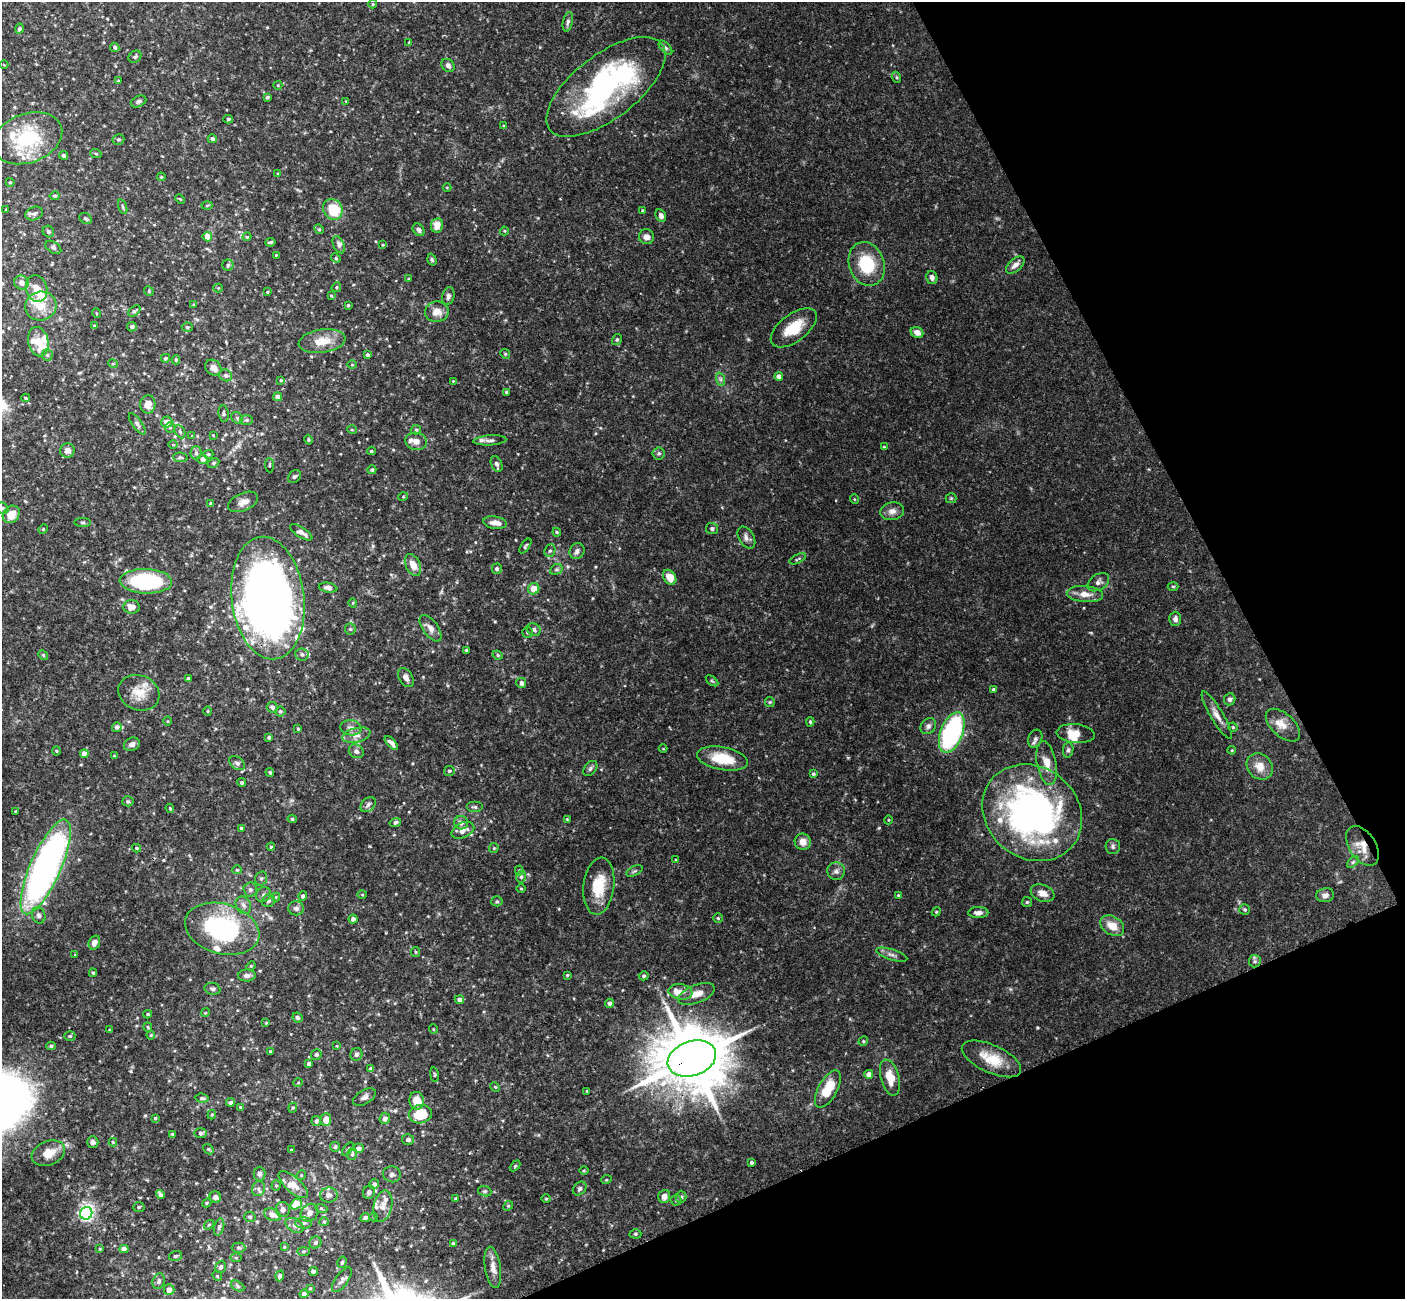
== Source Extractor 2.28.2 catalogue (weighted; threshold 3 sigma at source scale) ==
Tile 12 of 4 x 4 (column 4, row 3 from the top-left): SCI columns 4262-5664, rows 1479-2775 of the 5722 x 5686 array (HDU 1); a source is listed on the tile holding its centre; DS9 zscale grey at full resolution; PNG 1407 x 1301 px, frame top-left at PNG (2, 2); each listed source drawn as its Kron ellipse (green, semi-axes under 4 px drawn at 4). Shown black and unused: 22% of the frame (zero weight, under 3 of 4 exposures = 6% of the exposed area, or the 3 px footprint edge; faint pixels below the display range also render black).
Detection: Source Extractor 2.28.2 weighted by HDU 2 'WHT'; one run over the whole footprint, this tile lists its part. Background 0.125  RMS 0.0031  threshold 0.0139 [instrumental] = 3 sigma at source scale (4.5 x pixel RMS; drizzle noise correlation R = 1.50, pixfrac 1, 0.05/0.05 arcsec/px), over >= 5 px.
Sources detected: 416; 2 inside a brighter object's white glare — neither listed nor drawn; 28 inside a brighter listed object's ellipse — not listed separately; the other 386 listed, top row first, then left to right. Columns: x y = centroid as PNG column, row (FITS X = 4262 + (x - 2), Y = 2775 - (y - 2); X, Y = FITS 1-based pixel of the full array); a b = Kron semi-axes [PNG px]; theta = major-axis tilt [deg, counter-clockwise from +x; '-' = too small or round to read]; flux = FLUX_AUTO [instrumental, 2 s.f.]
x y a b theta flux
373 4 4 4 - 0.32
568 22 10 5 77 0.87
20 29 5 4 - 0.71
409 42 4 3 - 0.28
115 47 5 4 - 0.77
665 48 9 4 -48 0.66
135 57 7 5 36 0.63
4 65 4 2 - 0.22
448 65 7 5 -48 1.1
896 77 5 3 - 0.39
118 81 4 2 - 0.23
278 85 4 4 - 0.3
606 87 70 32 37 65
267 97 3 3 - 0.5
138 101 8 5 27 0.72
346 101 4 4 - 0.24
228 119 5 4 - 0.48
504 126 4 3 - 0.33
27 138 36 24 20 22
118 139 6 5 - 0.5
212 139 4 4 - 0.92
96 154 6 3 -20 0.34
63 155 4 4 - 0.72
278 174 4 3 - 0.36
161 177 4 4 - 0.33
10 182 4 4 - 0.31
447 187 4 3 - 0.25
55 196 5 4 - 0.47
180 199 5 3 - 0.33
207 206 5 3 - 0.3
123 207 8 3 -71 0.46
6 209 3 2 - 0.25
333 209 11 9 -57 9.9
642 210 3 3 - 0.48
34 214 9 6 20 1.1
661 216 6 5 - 1.3
86 218 6 5 - 0.54
437 225 7 6 - 3.1
319 229 5 4 - 0.38
419 230 7 5 -52 1
504 231 4 4 - 0.3
48 232 6 5 - 0.61
207 237 5 4 - 3.4
247 237 4 4 - 0.32
646 237 7 7 - 1.6
270 242 5 2 - 0.46
339 245 9 5 -65 0.74
383 245 3 3 - 0.28
53 247 9 5 -34 0.77
276 255 2 2 - 0.19
336 258 5 4 - 0.42
432 260 6 4 -72 0.5
867 264 22 17 -70 14
228 265 5 5 - 0.59
1015 265 11 6 41 1.6
932 277 6 5 - 1.2
409 279 4 3 - 0.34
21 283 7 7 - 2
336 287 5 4 - 0.42
218 288 4 4 - 0.28
37 289 13 10 -73 3.8
149 291 5 4 - 0.4
267 292 3 3 - 0.31
331 296 4 3 - 0.33
448 296 9 6 75 1.1
194 304 4 3 - 0.3
348 305 3 3 - 0.44
41 306 16 14 14 5.5
134 311 7 4 40 0.55
437 312 12 10 3 3.1
96 313 5 3 - 0.29
94 326 4 3 - 0.5
132 327 5 4 - 0.76
187 327 5 4 - 0.48
794 328 27 13 37 8.3
917 332 6 5 - 2.2
617 339 6 4 58 0.5
322 341 23 11 8 5.6
38 342 15 10 -77 3.2
505 354 5 4 - 0.43
47 355 6 5 - 0.54
367 355 4 3 - 0.71
165 358 4 4 - 0.53
176 360 4 4 - 0.44
113 364 5 3 - 0.26
352 365 4 3 - 0.27
213 368 9 7 -44 1.7
226 375 6 5 - 0.94
779 376 4 4 - 1.7
720 379 7 4 -71 0.68
281 380 4 3 - 0.36
453 381 3 3 - 0.2
506 392 3 3 - 0.47
278 397 4 4 - 1.5
26 398 4 3 - 0.47
148 404 9 7 83 2.6
224 414 8 5 -82 0.69
237 418 6 5 - 0.58
247 420 6 5 - 0.65
167 422 5 5 - 2.4
137 424 12 5 -54 0.96
170 427 5 5 - 0.45
352 430 5 3 - 0.27
416 430 5 4 - 0.46
180 432 7 5 -64 0.61
213 435 4 3 - 0.25
192 436 4 3 - 0.22
308 440 5 4 - 0.4
490 440 16 5 3 1.3
416 441 11 8 -11 2
173 445 4 3 - 0.25
884 447 4 3 - 0.26
67 450 7 7 - 1.8
371 451 4 3 - 0.36
196 453 6 5 - 0.81
659 453 6 6 - 0.63
208 454 5 4 - 0.43
180 457 7 4 -5 0.51
203 459 5 5 - 1.5
213 463 6 4 27 0.52
497 464 8 5 -65 0.86
269 465 7 3 -86 0.35
372 470 4 4 - 0.52
294 477 7 5 42 0.6
403 497 5 3 - 0.27
951 498 5 5 - 0.39
854 499 5 3 - 0.26
243 502 16 9 24 2.1
211 504 4 3 - 0.44
3 508 6 5 - 0.54
892 511 12 9 9 1.8
11 514 9 7 46 4.2
83 523 8 4 0 0.48
495 523 12 6 -8 2.3
43 529 5 4 - 0.31
712 529 6 5 - 0.71
301 532 13 5 -32 1.4
557 532 4 3 - 0.32
746 538 12 7 -59 1.3
525 546 8 4 56 0.51
550 551 6 5 - 0.63
577 551 8 7 - 1.2
798 559 9 3 25 0.42
413 565 12 7 -64 3.5
497 569 5 5 - 0.86
556 569 6 5 - 0.56
670 577 8 6 -53 4.2
146 581 26 12 -2 35
1098 582 12 8 32 1.3
1173 586 5 3 - 0.31
328 588 9 5 -10 1.3
534 589 6 5 - 4.2
1085 594 18 8 -5 3
268 598 61 36 -83 260
353 603 4 3 - 0.25
132 607 8 7 - 2.4
1175 619 7 6 - 1.1
430 628 15 7 -54 1.9
350 629 5 5 - 0.5
534 629 7 6 - 0.95
527 632 5 5 - 0.49
466 650 3 3 - 0.36
302 654 7 6 - 0.94
43 655 5 4 - 0.34
498 655 5 4 - 0.47
188 678 4 4 - 0.58
406 678 10 6 -58 1.4
712 681 7 4 -36 0.38
521 683 5 5 - 1.1
994 690 4 3 - 0.76
139 693 21 17 -22 6.2
1230 699 6 5 - 0.88
770 702 5 5 - 0.39
272 707 5 5 - 1
208 711 5 3 - 0.29
280 711 5 5 - 0.45
1217 715 27 6 -59 2.5
167 721 4 3 - 0.28
810 722 4 4 - 0.48
1283 725 21 11 -42 3.6
928 726 9 7 49 1.1
117 727 5 5 - 1
1233 727 4 4 - 0.39
351 728 10 7 -8 1.5
298 729 4 4 - 0.37
952 732 21 11 69 46
1076 734 19 9 -5 3.8
356 735 14 7 14 2
269 737 4 4 - 0.62
1035 739 9 6 66 1
391 743 8 4 -45 1.2
132 744 8 6 23 1.3
663 749 4 3 - 0.23
1068 750 8 5 81 0.74
1232 750 4 4 - 0.33
56 751 4 4 - 0.35
356 751 8 6 -32 1
84 754 4 4 - 2.5
114 756 4 3 - 0.28
722 758 26 11 -11 9.4
237 763 8 6 -36 0.9
1047 763 22 9 -79 4.4
1260 766 14 12 -46 3.7
590 769 8 6 51 0.78
449 771 5 5 - 0.62
270 772 4 3 - 0.45
813 774 4 3 - 0.52
242 783 4 4 - 0.51
128 801 5 5 - 0.46
368 805 9 6 46 1.1
475 807 8 5 0 0.69
170 808 4 3 - 0.38
15 811 3 2 - 0.27
1032 813 52 45 -39 110
292 819 4 4 - 0.49
567 819 4 3 - 0.22
888 820 4 3 - 0.23
395 822 6 4 16 0.69
461 823 7 6 - 1.4
241 828 3 3 - 0.38
463 830 12 7 25 2.3
803 842 8 8 - 2.5
1113 846 7 7 - 0.82
1362 846 22 13 -56 5.2
271 847 4 4 - 0.42
136 848 4 3 - 0.41
494 848 5 4 - 0.36
676 860 4 3 - 0.27
1353 862 7 4 44 0.56
46 867 51 15 66 140
237 870 5 4 - 0.36
519 870 5 4 - 0.35
634 871 9 4 26 0.64
836 871 9 9 - 1.2
521 877 6 5 - 0.6
261 878 7 5 73 0.74
599 886 29 15 83 9.1
521 889 5 3 - 0.3
250 890 7 7 - 0.94
1042 893 12 8 -21 2.4
263 895 8 7 - 1
362 895 5 3 - 0.29
898 895 4 3 - 0.31
1325 895 9 7 12 1.4
303 896 5 4 - 0.75
276 897 4 4 - 0.27
268 901 7 6 - 0.85
497 901 5 5 - 0.44
1027 902 5 5 - 0.44
243 905 9 7 -62 1.3
296 908 8 7 - 1.1
1245 910 5 5 - 0.46
936 912 5 3 - 0.29
978 913 10 5 0 1.5
39 915 8 6 -69 1.1
718 918 4 4 - 0.37
353 919 4 4 - 1
1112 926 13 9 -32 3.9
222 929 38 25 -15 42
94 942 7 5 69 1.6
416 952 5 4 - 0.36
75 955 3 3 - 0.25
892 955 16 5 -18 1.2
1255 961 6 5 - 0.69
251 966 5 4 - 0.33
93 973 4 3 - 0.4
247 975 9 6 1 1.1
567 975 3 3 - 0.31
644 976 5 4 - 0.6
212 989 8 6 -15 0.74
680 992 12 7 -8 1.9
696 994 19 9 21 3
459 1000 4 4 - 1.3
609 1003 4 4 - 0.99
205 1013 4 3 - 0.3
148 1014 4 3 - 0.46
297 1018 5 4 - 0.6
266 1023 3 3 - 0.27
148 1027 5 3 - 0.3
433 1029 5 3 - 0.27
109 1030 3 3 - 0.27
151 1035 4 4 - 0.33
70 1036 5 4 - 0.45
863 1041 5 4 - 0.43
51 1046 5 4 - 0.52
337 1046 4 3 - 0.23
270 1051 3 3 - 0.26
316 1054 5 5 - 0.51
356 1054 6 6 - 0.85
692 1058 25 17 19 2400
991 1059 32 14 -25 7.7
309 1064 4 4 - 0.94
371 1069 4 4 - 0.99
869 1074 4 4 - 2
434 1075 7 3 -81 0.39
890 1078 18 9 -75 5.5
298 1083 5 3 - 0.26
495 1087 5 3 - 0.32
828 1089 21 9 61 8.8
587 1091 3 3 - 0.25
364 1097 12 7 31 1.2
202 1098 7 4 -6 0.61
417 1101 9 7 -77 4.8
230 1102 4 3 - 0.78
240 1107 4 3 - 0.25
293 1108 5 4 - 0.4
420 1114 11 9 11 8.7
212 1115 5 4 - 0.38
155 1118 4 3 - 0.33
385 1118 6 5 - 1.4
326 1119 6 5 - 3
316 1121 5 4 - 0.78
200 1133 6 5 - 0.67
172 1134 3 3 - 0.34
408 1139 6 5 - 1.1
93 1142 6 5 - 1
113 1142 4 4 - 0.28
335 1147 5 4 - 0.78
358 1148 5 5 - 1.2
208 1149 6 4 -42 0.41
348 1149 7 3 50 0.43
291 1150 3 2 - 0.24
48 1153 17 12 22 3.9
352 1154 6 4 77 0.59
752 1163 4 4 - 0.61
515 1166 6 4 45 0.43
584 1171 5 3 - 0.29
259 1174 7 6 - 0.98
392 1174 9 8 - 1.3
301 1175 5 4 - 0.35
606 1180 5 3 - 0.25
374 1184 5 4 - 0.95
293 1185 18 7 -42 3
276 1186 5 4 - 0.36
580 1188 7 6 - 0.76
258 1189 7 6 - 0.91
485 1191 7 5 -18 0.55
369 1192 7 6 - 1
160 1195 4 4 - 0.85
329 1195 8 7 - 1.3
664 1196 6 6 - 1.8
215 1197 6 5 - 1.4
681 1197 6 5 - 0.61
455 1198 4 3 - 0.32
546 1198 4 3 - 0.31
676 1200 5 5 - 0.5
207 1203 5 4 - 0.33
296 1204 6 5 - 6.3
383 1206 16 9 77 2.4
508 1206 5 4 - 0.38
139 1207 5 4 - 0.5
321 1208 6 4 -19 0.42
283 1209 7 7 - 1.1
86 1213 6 6 - 87
309 1213 9 8 - 1.9
272 1215 8 6 -25 2
250 1217 6 5 - 0.69
374 1217 4 3 - 0.27
365 1218 5 4 - 0.91
324 1222 5 4 - 0.38
304 1223 8 5 -1 0.8
209 1225 5 3 - 0.27
295 1225 10 6 -31 1.3
219 1227 8 5 74 0.77
635 1234 6 4 -1 0.5
315 1243 6 6 - 0.87
453 1243 3 3 - 0.41
284 1247 4 4 - 0.3
238 1248 7 5 -1 0.55
100 1249 4 3 - 0.31
124 1249 4 4 - 2.2
303 1251 6 3 0 0.4
175 1256 6 5 - 0.63
236 1258 6 4 0 0.4
342 1262 6 4 73 0.48
221 1267 6 5 - 0.7
493 1267 21 8 -81 2.7
314 1271 4 3 - 1.1
217 1276 5 4 - 0.38
280 1276 5 4 - 0.92
342 1280 14 6 54 1.3
159 1281 8 6 70 0.85
237 1286 7 5 -29 0.57
310 1288 4 3 - 0.35
169 1290 5 5 - 2.4
304 1294 4 4 - 1.1
Overlapping masked pixels (flux is a lower limit): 4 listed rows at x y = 268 598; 1032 813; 1362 846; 692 1058
Isophote crosses this tile's border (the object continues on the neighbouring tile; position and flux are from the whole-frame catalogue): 1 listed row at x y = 3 508
Unlisted compact peaks at least as high as the median listed source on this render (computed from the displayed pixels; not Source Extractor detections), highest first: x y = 1037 1028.